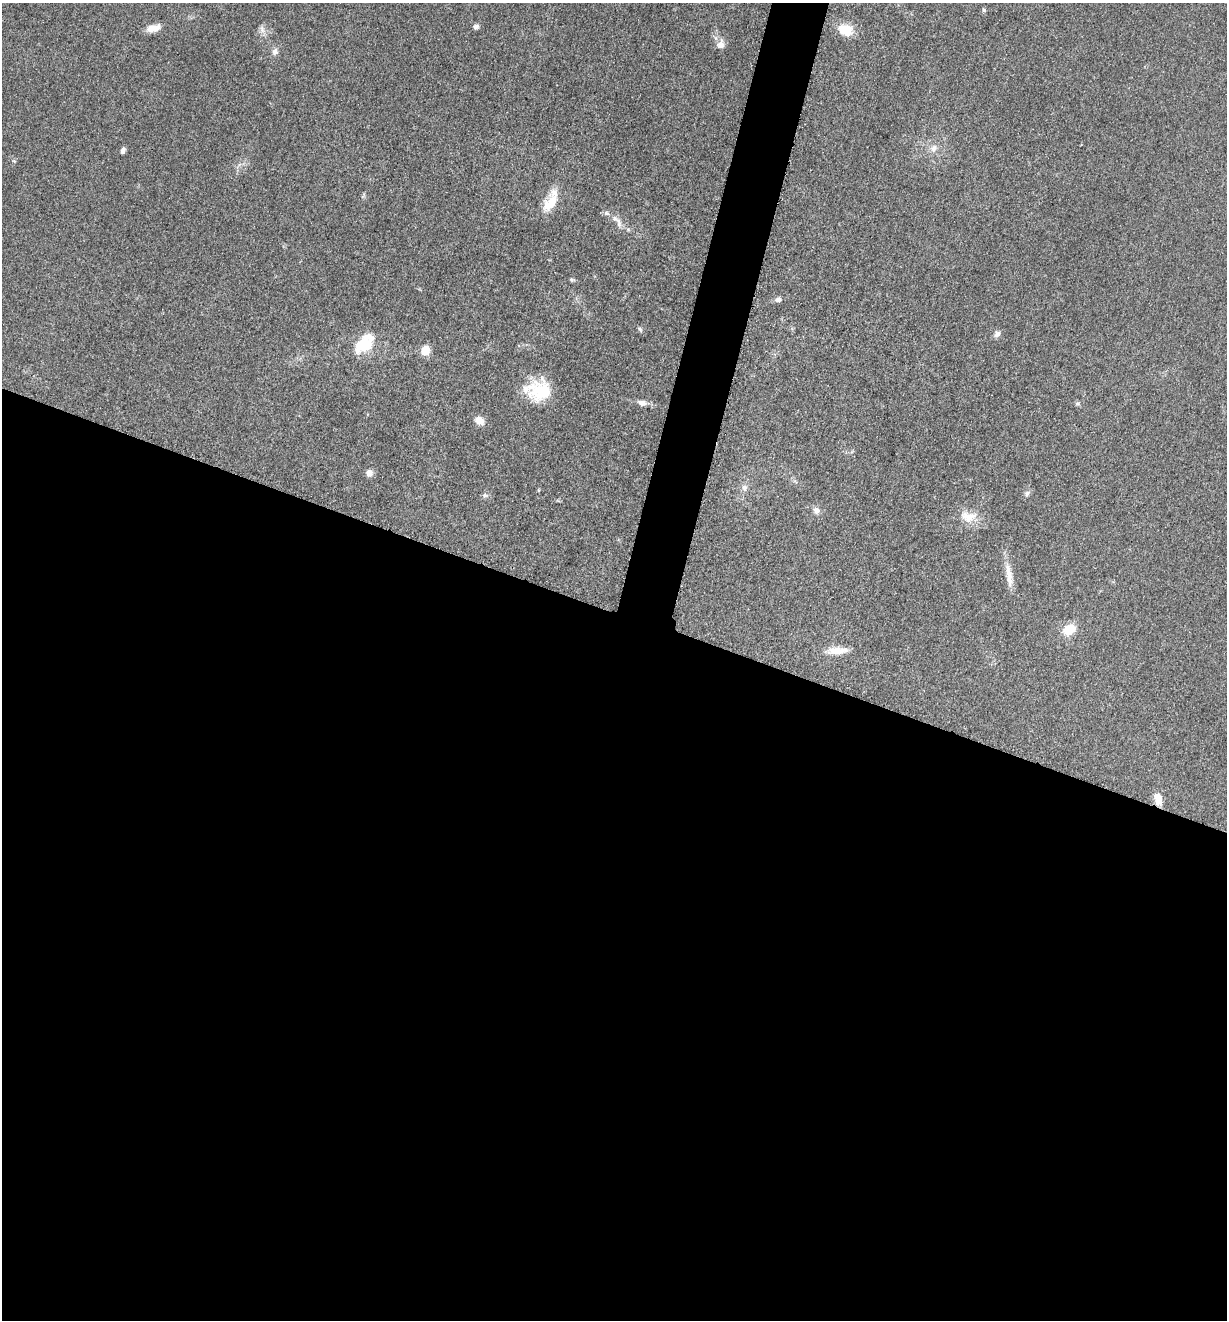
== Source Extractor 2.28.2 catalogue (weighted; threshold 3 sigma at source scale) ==
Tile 14 of 4 x 4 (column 2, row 4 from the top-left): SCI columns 1488-2712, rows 12-1329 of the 5302 x 5291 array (HDU 1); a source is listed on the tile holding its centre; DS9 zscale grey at full resolution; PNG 1229 x 1322 px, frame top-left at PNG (2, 3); no overlay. Shown black and unused: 56% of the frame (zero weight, under 3 of 5 exposures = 1% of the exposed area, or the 3 px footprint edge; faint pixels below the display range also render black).
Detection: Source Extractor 2.28.2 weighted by HDU 2 'WHT'; one run over the whole footprint, this tile lists its part. Background 0.0509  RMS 0.0058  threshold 0.0263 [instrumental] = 3 sigma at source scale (4.5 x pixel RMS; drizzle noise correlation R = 1.50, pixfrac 1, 0.05/0.05 arcsec/px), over >= 5 px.
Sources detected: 35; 2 inside a brighter listed object's ellipse — not listed separately; the other 33 listed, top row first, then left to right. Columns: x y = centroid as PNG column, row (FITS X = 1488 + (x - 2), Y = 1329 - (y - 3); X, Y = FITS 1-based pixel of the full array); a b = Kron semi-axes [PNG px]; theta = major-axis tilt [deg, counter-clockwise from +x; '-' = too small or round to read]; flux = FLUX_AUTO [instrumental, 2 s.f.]
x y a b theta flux
984 10 5 5 - 0.93
476 27 7 6 - 1.7
153 28 17 8 15 5.6
262 29 12 5 -70 2.3
845 30 17 12 -23 13
721 44 14 10 73 3.9
275 52 10 8 64 2.5
934 148 11 8 66 3.3
123 150 7 5 73 1.8
550 203 26 14 52 13
606 213 8 6 -15 1.6
619 222 16 7 -77 3.5
571 280 6 5 - 0.92
778 299 9 6 19 2
640 329 7 5 -46 1.1
997 334 10 7 43 2.2
364 344 20 14 36 22
426 350 8 7 - 10
541 392 29 24 -10 25
642 403 13 7 -12 3.1
1077 403 6 6 - 1.2
479 420 9 8 - 5.9
369 473 8 7 - 3.2
744 488 10 7 -64 2.4
538 490 5 3 - 0.56
1027 493 8 6 51 1.6
484 495 7 6 - 1.5
816 510 9 8 - 2.7
968 516 24 14 -13 10
1009 575 35 8 -82 8.1
1069 630 13 9 33 12
837 651 27 9 4 8.6
1158 799 13 8 -78 7.1
Overlapping masked pixels (flux is a lower limit): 1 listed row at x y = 1158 799